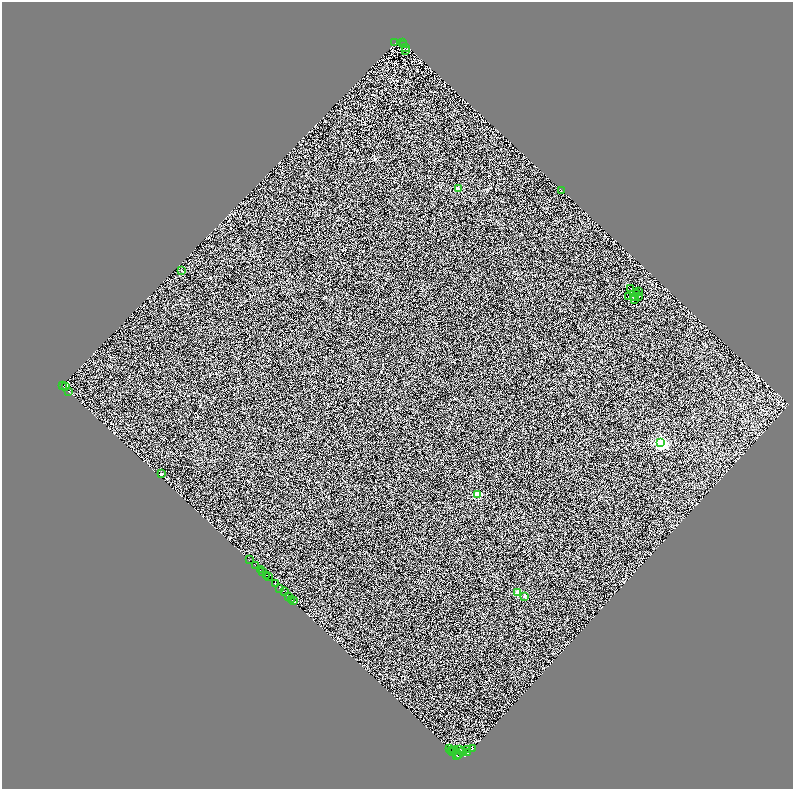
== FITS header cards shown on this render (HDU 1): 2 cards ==
NAXIS1  =                 1581
NAXIS2  =                 1574

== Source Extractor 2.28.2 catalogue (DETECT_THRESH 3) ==
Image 1581 x 1574 px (HDU 1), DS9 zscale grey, zoomed out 1/2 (1 PNG px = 2 x 2 image px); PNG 795 x 791 px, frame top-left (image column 1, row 1574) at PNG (2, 2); each listed source drawn as its Kron ellipse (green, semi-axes under 4 px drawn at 4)
Background 0.97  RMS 1.7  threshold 5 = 3 sigma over >= 5 px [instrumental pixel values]
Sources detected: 84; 39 cannot appear on this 1/2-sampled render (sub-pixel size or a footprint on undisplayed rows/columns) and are neither listed nor drawn; the other 45 listed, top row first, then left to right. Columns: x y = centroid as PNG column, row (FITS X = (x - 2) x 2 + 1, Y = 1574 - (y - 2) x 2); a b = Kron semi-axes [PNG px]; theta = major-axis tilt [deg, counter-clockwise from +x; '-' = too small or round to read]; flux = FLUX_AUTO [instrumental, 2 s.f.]
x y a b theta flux
395 43 2 1 - 37
403 43 2 1 - 550
403 44 2 2 - 2
405 48 3 2 - 76
406 50 3 1 - 170
458 189 2 2 - 4000
561 190 2 1 - 75
181 270 2 1 - 150
631 288 2 1 - 25
639 292 2 2 - 110
636 293 2 1 - 90
638 296 2 2 - 92
628 297 3 1 - 92
633 297 3 1 - 38
635 299 2 1 - 45
62 385 2 1 - 950
65 386 3 1 - 130
68 391 2 1 - 110
661 443 4 4 - 64000
162 474 4 3 - 290
477 494 2 2 - 6400
249 560 2 1 - 500
256 566 2 1 - 1000
260 570 2 1 - 3400
262 572 2 1 - 62
267 576 3 2 - 5500
268 576 2 1 - 270
275 584 2 2 - 3200
279 588 2 1 - 1000
285 591 3 1 - 1600
518 593 3 2 - 8700
525 596 2 2 - 1400
289 597 2 1 - 5300
292 600 2 1 - 2800
294 601 4 2 - 4400
449 748 3 2 - 8300
472 748 2 1 - 10000
468 749 3 1 - 530
460 750 3 2 - 1000
452 751 2 1 - 220
454 751 5 2 - 6300
463 752 2 1 - 810
468 753 2 1 - 1900
457 755 3 2 - 8000
459 755 2 1 - 2000
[39 sub-pixel or undisplayed-footprint detections neither listed nor drawn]